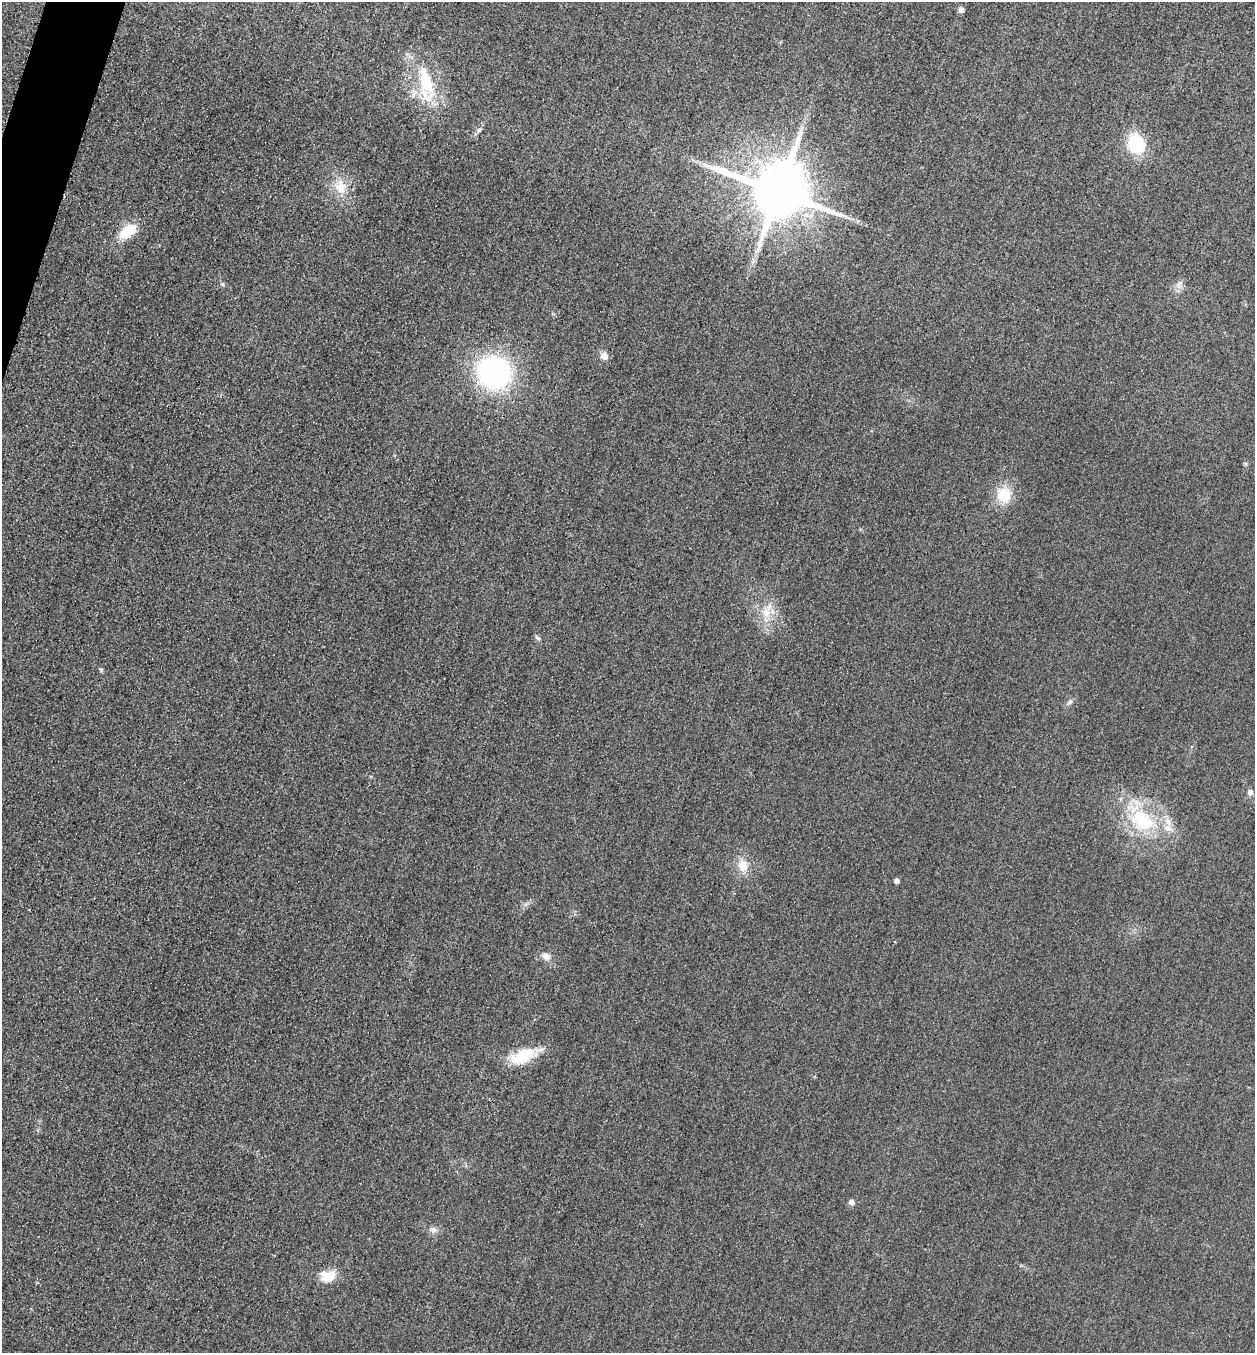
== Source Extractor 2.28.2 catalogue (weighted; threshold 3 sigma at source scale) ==
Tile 11 of 4 x 4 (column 3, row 3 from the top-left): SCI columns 2668-3920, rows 1374-2724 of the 5463 x 5449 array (HDU 1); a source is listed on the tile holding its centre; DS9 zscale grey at full resolution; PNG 1257 x 1355 px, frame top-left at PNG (2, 2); no overlay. Shown black and unused: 1% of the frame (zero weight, under 3 of 4 exposures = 3% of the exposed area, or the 3 px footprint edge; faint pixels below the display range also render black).
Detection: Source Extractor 2.28.2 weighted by HDU 2 'WHT'; one run over the whole footprint, this tile lists its part. Background 0.0756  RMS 0.017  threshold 0.0756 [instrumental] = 3 sigma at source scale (4.5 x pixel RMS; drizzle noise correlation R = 1.50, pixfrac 1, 0.05/0.05 arcsec/px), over >= 5 px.
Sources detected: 29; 1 inside a brighter object's white glare — not listed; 2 inside a brighter listed object's ellipse — not listed separately; the other 26 listed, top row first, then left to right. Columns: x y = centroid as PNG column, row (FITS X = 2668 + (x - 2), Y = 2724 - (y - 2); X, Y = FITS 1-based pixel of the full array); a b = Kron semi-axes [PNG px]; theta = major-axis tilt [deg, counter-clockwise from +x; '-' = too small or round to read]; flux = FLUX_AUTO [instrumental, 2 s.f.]
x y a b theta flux
961 10 5 5 - 9
426 83 49 17 -78 92
479 130 8 4 46 3.8
1136 144 23 18 -70 74
706 165 12 5 -26 8.2
341 187 21 16 -80 34
778 192 16 12 -20 13000
128 231 19 12 37 43
222 284 7 4 -31 2.7
1178 285 12 7 76 8.9
604 356 11 9 -21 9.6
494 373 26 25 - 380
1004 495 16 16 - 47
767 611 25 11 65 30
538 638 9 4 -42 3.3
101 670 6 5 - 2.5
1070 702 9 4 36 4.3
1250 792 7 6 - 6.7
1142 820 40 26 -33 120
743 866 17 14 -76 24
896 881 4 4 - 7.4
546 956 11 8 -29 12
523 1056 33 16 23 60
852 1202 5 5 - 9.7
433 1230 9 7 -29 7
329 1276 17 12 5 33
Unlisted compact peaks at least as high as the median listed source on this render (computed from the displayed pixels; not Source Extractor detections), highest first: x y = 1246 464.